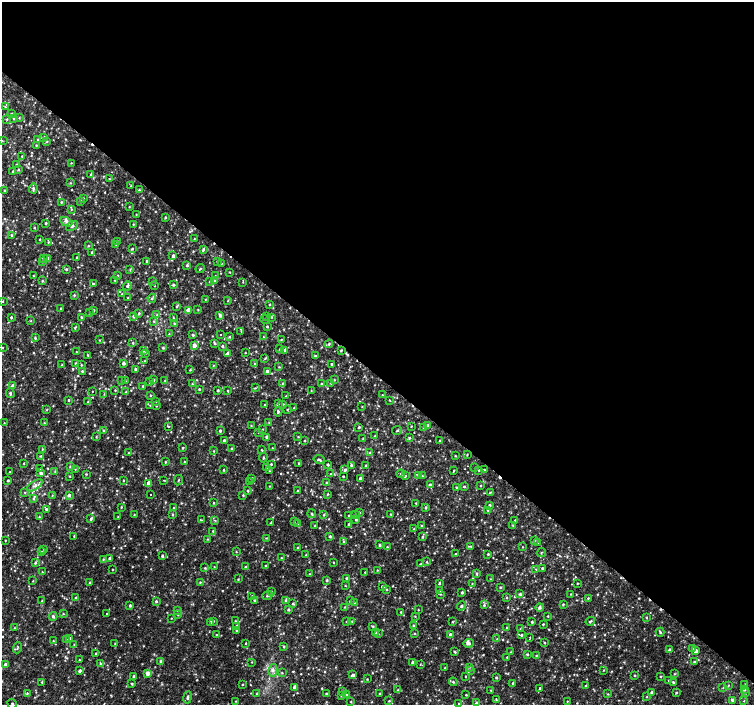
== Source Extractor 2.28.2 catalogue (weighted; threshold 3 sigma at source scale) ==
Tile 3 of 4 x 4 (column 3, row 1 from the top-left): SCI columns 3005-4507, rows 4389-5794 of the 6016 x 6028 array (HDU 1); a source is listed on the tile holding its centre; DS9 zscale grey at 2 x 2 block average (1 PNG px = mean of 2 x 2 image px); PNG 756 x 707 px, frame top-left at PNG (2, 2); each listed source drawn as its Kron ellipse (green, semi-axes under 4 px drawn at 4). Shown black and unused: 53% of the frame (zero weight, under 2 of 3 exposures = <1% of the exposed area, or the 3 px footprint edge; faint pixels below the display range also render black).
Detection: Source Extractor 2.28.2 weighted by HDU 2 'WHT'; one run over the whole footprint, this tile lists its part. Background 0.0049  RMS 0.0029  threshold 0.0131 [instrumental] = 3 sigma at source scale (4.5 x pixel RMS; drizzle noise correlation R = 1.50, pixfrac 1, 0.0396/0.0396 arcsec/px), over >= 5 px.
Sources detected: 793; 8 cosmic-ray / hot-pixel residue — neither listed nor drawn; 1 coinciding with a brighter row at this scale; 12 inside a brighter listed object's ellipse — not listed separately; of the other 772, all 500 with FLUX_AUTO >= 0.395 (the completeness limit of this list) listed and drawn (272 fainter detections not listed), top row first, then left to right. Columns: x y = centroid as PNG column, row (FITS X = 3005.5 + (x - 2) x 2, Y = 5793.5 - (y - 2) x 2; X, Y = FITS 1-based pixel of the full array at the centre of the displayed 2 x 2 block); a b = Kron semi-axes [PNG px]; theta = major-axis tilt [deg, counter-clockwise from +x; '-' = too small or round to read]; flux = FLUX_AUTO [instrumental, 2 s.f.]
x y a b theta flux
5 107 3 2 - 0.46
12 114 3 3 - 0.62
14 118 3 3 - 0.78
19 118 3 2 - 0.47
7 119 3 2 - 0.48
44 137 3 2 - 0.62
38 139 2 2 - 0.48
2 141 3 2 - 0.41
47 142 3 2 - 0.56
36 145 3 2 - 0.58
22 156 2 2 - 0.56
71 163 2 2 - 0.41
17 164 3 2 - 0.41
19 170 3 2 - 0.65
13 172 3 3 - 0.71
91 175 4 3 - 1.2
109 179 3 2 - 0.45
71 183 3 2 - 0.45
131 186 3 2 - 0.47
33 188 5 4 - 1.3
139 190 3 3 - 0.58
4 191 4 3 - 0.75
83 198 2 2 - 0.49
80 201 3 2 - 1.2
61 202 3 2 - 0.6
129 207 3 2 - 0.41
71 209 3 3 - 0.64
136 214 2 2 - 0.41
165 217 2 2 - 0.83
66 222 6 4 -28 1.7
46 223 2 2 - 0.91
133 224 3 2 - 0.4
72 226 6 4 31 1.9
34 227 3 2 - 0.49
11 235 3 3 - 0.83
40 239 2 2 - 0.59
194 239 3 2 - 0.49
117 241 3 2 - 0.74
48 242 3 3 - 0.53
116 244 3 2 - 0.41
88 246 3 2 - 0.55
132 249 3 3 - 0.76
203 249 3 3 - 0.94
92 252 3 3 - 0.78
173 256 3 2 - 2
77 257 3 2 - 0.48
48 258 3 3 - 1.9
43 259 4 3 - 0.9
146 261 3 2 - 0.53
217 261 3 3 - 0.59
42 262 3 2 - 0.52
221 264 4 2 - 0.42
187 265 3 3 - 0.75
66 269 3 3 - 0.92
130 269 3 3 - 0.72
200 269 5 2 - 0.62
230 272 2 2 - 0.52
118 275 3 2 - 0.44
33 276 3 2 - 0.45
215 276 2 2 - 0.4
215 280 2 2 - 0.47
42 281 3 3 - 0.65
115 281 2 2 - 0.46
152 281 2 2 - 0.45
210 281 2 2 - 0.48
243 282 3 2 - 0.4
93 284 3 2 - 0.78
173 285 3 3 - 0.93
127 286 4 3 - 1.3
155 286 2 2 - 0.47
122 294 3 2 - 0.51
74 295 3 3 - 0.7
128 298 2 2 - 0.42
152 298 4 3 - 1
205 299 3 2 - 0.42
228 300 3 2 - 0.48
3 301 2 2 - 0.46
270 304 2 2 - 0.57
176 306 3 3 - 0.65
61 308 2 2 - 0.62
198 309 3 2 - 0.47
94 310 3 3 - 0.62
188 310 3 3 - 6.9
90 313 3 2 - 0.5
139 313 2 2 - 0.9
157 315 3 2 - 0.49
220 315 4 3 - 1.8
133 316 3 3 - 1
267 316 3 2 - 0.47
11 317 3 2 - 0.89
81 317 3 2 - 0.72
173 317 3 2 - 0.45
271 317 3 2 - 0.59
265 319 4 2 - 0.48
31 321 3 2 - 0.47
154 321 3 3 - 0.63
174 323 3 3 - 0.88
267 327 2 2 - 0.77
75 328 4 2 - 0.78
241 331 3 2 - 0.44
169 334 3 2 - 0.4
220 334 2 2 - 0.48
193 335 3 2 - 1.2
230 337 3 3 - 0.8
263 337 3 3 - 0.8
35 338 3 3 - 0.94
281 339 2 2 - 0.49
100 340 3 2 - 0.48
133 343 3 2 - 0.54
214 344 4 3 - 0.62
329 344 4 3 - 1
194 345 3 3 - 3.5
222 346 3 2 - 0.99
2 347 3 2 - 0.49
163 348 3 3 - 0.83
280 349 2 2 - 0.67
285 350 2 2 - 1.5
341 350 3 2 - 0.7
143 351 3 2 - 0.83
76 352 2 2 - 0.57
145 353 4 3 - 0.7
228 353 3 3 - 1.7
245 353 2 2 - 0.46
88 355 3 2 - 0.48
315 356 3 3 - 0.69
265 359 3 3 - 0.61
145 361 3 2 - 0.41
75 363 3 3 - 0.58
123 363 3 3 - 1.8
255 363 2 2 - 0.51
331 364 3 2 - 0.58
62 365 2 2 - 0.44
81 365 3 3 - 0.63
213 365 3 3 - 0.56
279 367 3 2 - 0.41
135 369 3 2 - 1.1
190 370 3 2 - 0.58
82 371 3 3 - 0.7
267 371 3 3 - 1.8
153 380 4 3 - 0.93
165 380 3 2 - 0.45
334 380 2 2 - 0.53
121 381 3 2 - 0.58
125 381 3 2 - 0.49
149 382 3 2 - 0.63
282 383 3 2 - 0.47
321 383 3 2 - 0.55
331 383 2 2 - 0.52
192 384 3 2 - 0.69
13 385 3 3 - 1.4
143 386 3 2 - 0.75
255 388 4 3 - 0.62
199 389 2 2 - 0.75
115 390 2 2 - 0.48
218 390 2 2 - 1
92 391 2 2 - 0.51
228 391 2 2 - 0.56
311 391 3 2 - 0.4
126 392 3 2 - 0.41
10 393 5 3 - 1.2
104 394 2 2 - 0.4
382 395 2 2 - 0.43
150 396 3 2 - 0.44
286 396 3 2 - 0.41
69 400 2 2 - 0.81
389 400 3 2 - 0.48
156 401 2 2 - 0.42
88 402 2 2 - 0.41
278 403 4 2 - 0.92
283 404 2 2 - 0.5
150 405 3 2 - 0.48
265 405 2 2 - 0.44
156 406 2 2 - 0.44
362 407 3 2 - 0.52
294 408 2 2 - 0.73
287 409 3 2 - 0.42
46 410 3 2 - 0.44
278 412 4 3 - 1.1
269 422 3 2 - 0.4
4 423 2 2 - 0.4
44 423 3 3 - 0.56
428 425 2 2 - 1.5
168 426 3 2 - 0.46
251 426 2 2 - 0.46
411 426 2 2 - 0.47
359 427 3 2 - 0.9
424 427 3 2 - 0.52
262 429 2 2 - 0.5
103 430 3 2 - 0.54
397 430 5 2 - 0.76
220 431 2 2 - 1.1
259 433 3 2 - 0.43
375 436 3 3 - 0.79
96 437 3 2 - 0.51
267 437 3 3 - 1.9
298 437 3 2 - 0.41
409 438 4 2 - 0.69
363 439 3 2 - 0.44
224 440 3 2 - 1.4
305 440 2 2 - 0.57
440 441 3 2 - 0.4
183 448 3 2 - 0.66
272 448 3 2 - 0.4
42 449 3 3 - 0.61
232 449 4 2 - 0.86
262 450 3 2 - 0.55
214 451 2 2 - 0.41
129 453 3 3 - 0.49
370 453 3 3 - 0.9
467 454 3 2 - 0.51
41 456 3 2 - 0.57
455 456 3 2 - 0.52
263 458 5 2 - 0.67
319 459 5 3 - 0.96
184 461 3 2 - 0.51
165 462 3 3 - 0.65
24 463 2 2 - 0.51
271 464 2 2 - 0.62
299 464 3 2 - 0.88
328 465 2 2 - 1.2
351 465 3 3 - 0.95
366 465 2 2 - 0.55
70 466 3 3 - 0.78
266 467 4 3 - 0.85
475 468 2 2 - 0.43
39 469 2 2 - 2.2
75 469 3 2 - 0.4
224 470 2 2 - 0.6
345 470 4 3 - 1.2
454 470 4 2 - 0.52
479 470 2 2 - 0.84
485 470 3 2 - 0.43
55 471 3 3 - 0.59
269 471 3 2 - 0.46
10 472 2 2 - 0.42
41 473 3 3 - 1.8
86 474 3 3 - 0.55
331 474 3 2 - 0.53
401 474 4 2 - 0.42
418 475 3 2 - 0.56
70 476 3 2 - 0.42
343 476 2 2 - 0.55
405 476 3 3 - 0.58
422 476 4 2 - 0.53
251 478 3 3 - 1
360 478 2 2 - 1.7
8 480 2 2 - 0.86
123 480 2 2 - 0.47
164 480 3 2 - 0.4
178 480 5 2 - 0.57
250 482 3 3 - 0.58
326 482 3 2 - 0.56
149 483 3 3 - 6.1
35 485 9 4 32 2.5
430 485 3 3 - 0.96
270 486 2 2 - 0.4
464 486 3 3 - 0.66
480 486 2 2 - 0.51
456 487 3 2 - 0.71
248 491 3 2 - 0.98
297 491 2 2 - 0.49
25 492 3 2 - 0.41
490 492 3 2 - 0.47
150 494 2 2 - 0.83
328 494 3 3 - 0.59
52 495 3 2 - 0.47
69 495 3 3 - 1.8
243 495 2 2 - 0.57
33 498 3 3 - 0.74
214 503 2 2 - 0.57
416 503 3 2 - 0.71
490 505 2 2 - 1.1
121 507 3 2 - 0.47
174 508 2 2 - 0.58
426 508 3 2 - 0.88
46 509 3 2 - 0.87
488 510 2 2 - 0.43
359 512 3 3 - 0.58
134 514 3 3 - 0.44
312 514 4 3 - 1
390 514 3 2 - 0.42
173 515 3 3 - 0.54
324 515 3 2 - 0.63
349 515 2 2 - 0.58
355 515 2 2 - 0.42
39 517 3 2 - 0.58
118 517 2 2 - 0.52
91 519 4 2 - 1.1
356 519 4 3 - 0.9
202 520 4 2 - 0.44
215 520 2 2 - 0.42
515 521 3 2 - 0.87
294 522 2 2 - 0.44
270 523 3 2 - 0.43
298 524 4 3 - 0.88
348 524 2 2 - 0.8
513 525 3 2 - 0.5
315 526 2 2 - 0.73
422 526 3 2 - 0.52
414 529 2 2 - 0.43
213 531 3 3 - 1
74 536 3 2 - 0.53
330 536 3 2 - 1
422 537 3 3 - 0.91
266 538 3 2 - 0.43
208 539 3 3 - 0.57
5 540 2 2 - 0.49
535 541 3 2 - 0.51
344 542 3 3 - 0.68
538 542 2 2 - 0.4
380 545 3 2 - 1
471 546 3 2 - 0.5
387 547 2 2 - 0.52
522 547 2 2 - 0.41
297 548 2 2 - 0.41
44 549 2 2 - 0.4
42 552 3 3 - 0.78
236 552 3 2 - 0.46
541 553 5 2 - 0.57
455 554 2 2 - 0.53
488 554 3 2 - 0.86
306 555 3 2 - 0.6
162 556 3 2 - 1.1
110 558 3 3 - 2
281 558 3 2 - 0.46
103 559 3 2 - 0.57
333 562 2 2 - 0.41
427 562 3 2 - 0.52
35 563 3 3 - 1
421 564 3 2 - 0.73
265 565 2 2 - 0.5
214 567 2 2 - 0.43
245 567 3 3 - 0.71
205 568 2 2 - 0.67
542 568 3 2 - 0.86
536 569 4 2 - 0.47
112 570 2 2 - 0.45
377 570 3 2 - 0.48
42 572 3 2 - 0.45
365 572 2 2 - 0.48
477 573 4 2 - 0.74
309 574 2 2 - 0.44
347 578 3 3 - 1.2
238 579 2 2 - 0.53
490 579 2 2 - 0.42
327 580 2 2 - 0.93
33 581 2 2 - 0.4
200 582 3 2 - 0.6
89 583 3 2 - 0.56
439 583 3 2 - 0.79
472 583 3 2 - 0.41
577 583 2 2 - 0.53
345 585 2 2 - 0.4
382 587 2 2 - 1.8
500 587 3 2 - 0.62
387 589 3 2 - 0.61
271 591 3 3 - 0.4
440 591 3 3 - 1
462 592 2 2 - 1.3
440 594 3 3 - 0.64
520 594 3 3 - 1.1
571 594 2 2 - 0.41
267 595 5 3 - 0.94
252 597 3 3 - 1.4
76 598 3 2 - 1.2
507 598 3 2 - 0.5
588 598 3 2 - 0.55
254 600 3 3 - 0.73
286 600 4 3 - 1
42 601 2 2 - 0.46
156 601 3 3 - 0.87
350 601 3 3 - 0.68
354 602 3 3 - 0.7
293 604 4 3 - 0.8
563 604 3 3 - 0.58
484 605 3 3 - 0.87
130 606 3 2 - 1
462 606 5 3 - 1.3
345 607 3 2 - 0.47
539 607 4 3 - 1.8
288 609 3 2 - 1.1
177 610 3 3 - 0.59
418 610 2 2 - 0.4
401 612 3 2 - 0.68
63 613 3 2 - 0.45
107 613 2 2 - 1.3
178 614 3 2 - 0.57
53 616 4 3 - 1.1
415 616 3 2 - 0.41
548 616 2 2 - 0.49
646 617 2 2 - 0.59
171 618 2 2 - 0.4
214 621 3 2 - 0.51
235 621 2 2 - 0.59
347 621 3 2 - 0.41
352 621 3 2 - 0.45
590 621 5 2 - 0.73
210 622 4 2 - 0.94
452 622 3 2 - 0.5
532 622 3 2 - 0.84
543 624 2 2 - 0.73
413 625 3 2 - 0.67
236 626 3 3 - 1
373 626 3 3 - 0.67
14 628 3 3 - 0.5
506 628 3 2 - 0.48
520 629 3 3 - 0.56
237 630 3 2 - 0.58
660 632 4 2 - 0.92
376 633 3 3 - 0.88
414 633 3 2 - 0.57
379 634 3 2 - 0.41
217 635 2 2 - 0.4
450 635 3 3 - 1.5
521 635 3 3 - 0.82
530 637 3 2 - 0.41
70 638 2 2 - 0.62
66 639 3 2 - 0.52
497 639 3 2 - 0.45
53 641 3 2 - 0.43
544 642 2 2 - 0.44
115 643 2 2 - 0.5
246 643 2 2 - 0.5
469 643 5 3 - 1.7
74 644 3 2 - 0.43
284 646 3 3 - 0.77
17 648 5 2 - 0.65
693 648 3 3 - 0.49
669 649 3 3 - 0.81
454 651 3 3 - 0.7
695 651 3 3 - 3.3
511 652 3 2 - 0.49
96 654 3 2 - 0.78
527 654 4 2 - 0.76
536 655 2 2 - 0.48
507 657 2 2 - 0.53
79 660 2 2 - 0.44
160 661 3 3 - 0.85
252 662 3 2 - 0.47
694 662 3 2 - 0.48
412 663 3 2 - 1.4
101 664 4 3 - 0.8
420 664 3 3 - 0.4
6 665 3 2 - 4.5
469 667 3 2 - 0.4
445 668 2 2 - 0.47
273 670 6 4 77 2.3
470 670 4 3 - 0.79
604 670 2 2 - 0.48
79 671 4 3 - 1.4
147 673 4 3 - 3.4
282 673 3 2 - 0.48
674 674 3 2 - 0.5
353 675 3 3 - 1.3
634 675 2 2 - 0.57
134 676 2 2 - 1.4
465 676 2 2 - 0.5
660 676 2 2 - 0.64
496 677 3 3 - 0.76
367 679 2 2 - 0.42
669 681 3 3 - 0.75
42 682 3 2 - 0.65
453 682 4 3 - 0.88
673 682 3 3 - 0.93
132 683 3 3 - 0.72
512 683 3 2 - 0.48
243 684 3 2 - 0.49
745 684 3 2 - 0.52
728 685 2 2 - 0.45
586 686 3 3 - 0.85
295 687 3 2 - 3.9
540 688 3 2 - 0.57
723 688 3 2 - 0.4
398 690 3 3 - 0.73
491 690 3 2 - 0.43
744 690 3 3 - 0.72
343 691 3 2 - 0.46
651 692 3 3 - 1.1
27 693 3 3 - 0.67
326 693 2 2 - 0.69
380 693 2 2 - 0.64
676 693 4 2 - 0.56
745 693 2 2 - 0.53
256 694 3 3 - 0.55
608 694 3 3 - 0.52
347 695 3 3 - 1.1
466 695 2 2 - 0.64
341 696 2 2 - 0.45
187 697 6 3 80 1.5
647 697 3 2 - 0.4
496 700 4 2 - 0.56
733 700 3 2 - 3.1
236 701 3 2 - 0.45
389 701 3 2 - 0.55
567 701 3 2 - 0.41
744 701 3 2 - 0.41
351 702 2 2 - 0.48
476 703 3 3 - 0.94
12 704 5 2 - 0.78
459 704 3 2 - 0.66
Isophote crosses this tile's border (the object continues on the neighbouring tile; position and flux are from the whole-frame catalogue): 4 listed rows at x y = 2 347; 733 700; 12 704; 459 704